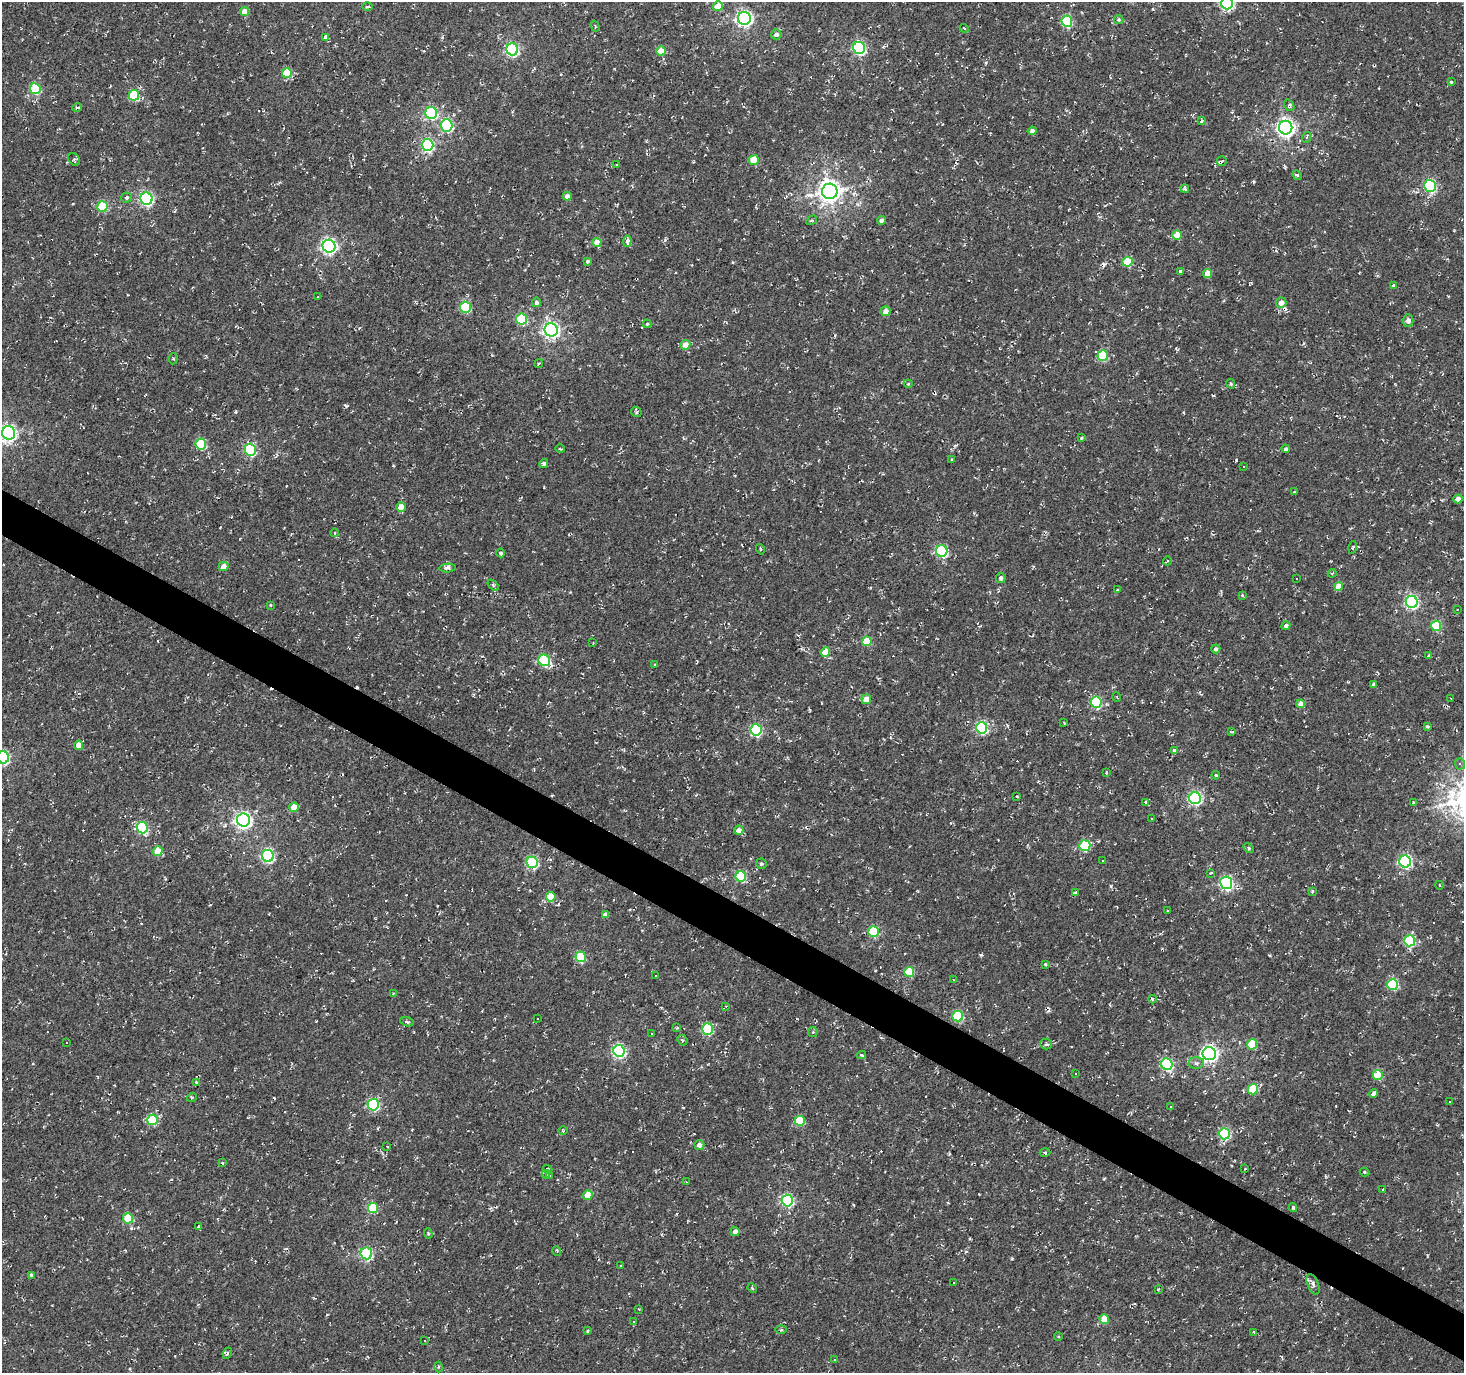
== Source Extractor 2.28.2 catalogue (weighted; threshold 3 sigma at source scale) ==
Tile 6 of 4 x 4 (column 2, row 2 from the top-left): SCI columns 1463-2924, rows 2931-4301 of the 5853 x 5930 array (HDU 1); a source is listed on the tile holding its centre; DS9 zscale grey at full resolution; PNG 1466 x 1375 px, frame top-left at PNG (2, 2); each listed source drawn as its Kron ellipse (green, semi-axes under 4 px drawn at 4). Shown black and unused: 3% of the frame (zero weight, under 2 of 3 exposures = <1% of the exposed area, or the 3 px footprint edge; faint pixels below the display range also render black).
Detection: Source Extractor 2.28.2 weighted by HDU 2 'WHT'; one run over the whole footprint, this tile lists its part. Background -0.00138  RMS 0.0027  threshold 0.012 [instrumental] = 3 sigma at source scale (4.5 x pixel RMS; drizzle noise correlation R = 1.50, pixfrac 1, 0.0396/0.0396 arcsec/px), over >= 5 px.
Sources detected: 288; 61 cosmic-ray / hot-pixel residue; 1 long thin detection or spike segment (spike, bleed or trail) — neither listed nor drawn; the other 226 listed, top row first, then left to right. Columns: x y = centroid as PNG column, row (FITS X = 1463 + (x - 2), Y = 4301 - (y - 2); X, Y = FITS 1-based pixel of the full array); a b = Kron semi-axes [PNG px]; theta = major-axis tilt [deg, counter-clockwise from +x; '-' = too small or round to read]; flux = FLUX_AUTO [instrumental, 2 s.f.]
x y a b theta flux
1227 3 6 6 - 49
367 6 5 3 - 0.4
718 6 5 4 - 4.6
245 11 4 4 - 2.7
744 18 6 6 - 85
1119 19 4 4 - 0.45
1067 21 5 5 - 19
595 26 6 3 -72 0.24
964 28 4 3 - 0.28
776 34 5 5 - 0.93
326 37 4 4 - 1.7
859 48 6 6 - 44
512 49 6 6 - 46
661 51 5 4 - 4.9
287 73 5 5 - 8.6
1451 82 4 3 - 0.27
35 89 5 5 - 17
134 95 5 5 - 15
1289 105 6 4 -55 0.67
77 107 5 3 - 0.55
431 113 6 6 - 32
1202 121 4 3 - 0.86
447 126 6 6 - 35
1286 128 7 6 - 120
1032 131 4 4 - 1
1307 137 5 3 - 0.3
427 145 6 5 - 30
74 159 7 5 -55 0.47
754 160 5 5 - 7.7
1222 161 5 5 - 0.61
616 164 4 3 - 0.59
1297 175 5 4 - 0.33
1430 186 6 5 - 33
1185 189 4 3 - 0.47
830 191 7 7 - 210
567 196 4 4 - 1.3
126 198 5 5 - 0.6
146 199 6 6 - 51
103 206 5 5 - 14
812 220 6 3 30 0.29
882 220 4 4 - 1.1
1177 235 4 4 - 4.7
627 241 5 4 - 1.7
597 242 4 4 - 4.1
329 246 6 6 - 76
588 261 4 4 - 0.47
1128 262 5 5 - 10
1180 272 3 3 - 1.7
1207 274 4 4 - 4.3
1394 285 4 4 - 0.62
318 297 3 2 - 0.17
536 302 5 4 - 0.83
1281 303 5 5 - 2.2
465 307 5 5 - 17
885 311 5 4 - 2
522 319 5 5 - 14
1408 321 6 5 - 1.3
647 324 4 4 - 0.36
551 330 7 6 - 92
685 345 5 5 - 2.9
1103 356 5 5 - 14
173 359 6 4 83 0.35
539 364 5 3 - 0.29
908 384 4 4 - 0.3
1231 384 5 3 - 0.43
636 412 5 4 - 0.44
9 433 7 6 - 92
1081 438 3 2 - 0.3
201 444 5 5 - 16
560 449 4 3 - 0.25
1286 449 4 4 - 0.61
250 450 6 5 - 28
952 459 4 4 - 0.24
544 464 4 4 - 0.81
1243 467 3 3 - 0.5
1294 492 4 2 - 0.22
1458 499 4 4 - 2.9
401 507 5 4 - 3.7
335 533 4 3 - 0.22
1353 547 6 4 74 0.5
760 549 5 3 - 0.25
942 551 6 5 - 27
501 553 4 4 - 0.56
1167 561 4 2 - 0.24
224 566 5 4 - 2.4
447 568 8 4 4 0.73
1332 573 4 3 - 0.36
1001 578 5 5 - 0.83
1296 578 2 2 - 0.22
493 585 6 3 -45 0.42
1338 586 4 4 - 4.1
1118 590 3 3 - 0.34
1242 595 4 3 - 0.23
1412 602 6 6 - 47
271 605 4 3 - 0.3
1457 609 3 3 - 0.43
1286 626 4 4 - 0.84
1436 626 5 5 - 11
867 641 5 4 - 6.7
593 643 2 2 - 0.14
1216 649 4 4 - 0.87
825 652 5 4 - 4.9
1428 656 4 3 - 0.46
544 660 6 5 - 24
655 665 4 3 - 0.27
1373 684 4 3 - 0.58
1117 697 5 3 - 0.21
1450 698 3 2 - 0.19
866 699 5 5 - 3.2
1096 702 5 5 - 25
1301 704 4 4 - 2.2
1064 722 3 2 - 0.29
1428 727 4 4 - 0.51
982 728 6 5 - 38
756 730 6 5 - 30
1231 732 4 3 - 0.28
79 745 4 4 - 2.9
1175 751 4 3 - 2.2
3 757 6 6 - 36
1460 764 6 5 - 0.64
1106 773 4 3 - 0.26
1216 775 4 3 - 0.27
1017 796 3 2 - 0.47
1195 798 6 6 - 46
1146 802 4 3 - 0.41
1413 802 3 3 - 0.25
294 807 5 4 - 4.5
1152 819 3 2 - 0.43
243 820 6 6 - 95
142 828 6 5 - 23
739 830 5 4 - 1.8
1085 846 6 5 - 17
1249 848 5 4 - 0.47
158 851 5 4 - 6.4
268 856 6 6 - 39
1103 861 3 3 - 0.54
1405 861 6 6 - 45
532 862 6 5 - 30
761 864 5 5 - 0.49
1211 873 4 2 - 0.81
741 876 5 5 - 20
1226 883 6 6 - 43
1439 885 4 3 - 0.23
1312 891 4 3 - 0.94
1076 892 4 3 - 0.41
551 897 5 4 - 6.8
1168 911 3 2 - 0.3
605 915 4 4 - 1.4
873 931 5 5 - 18
1409 941 5 5 - 21
581 957 5 5 - 15
1045 964 3 3 - 0.3
909 972 5 5 - 10
656 975 3 3 - 0.45
954 980 3 3 - 0.21
1393 985 5 5 - 18
393 994 4 3 - 0.27
1152 999 4 4 - 0.56
726 1006 4 4 - 0.34
958 1016 5 5 - 16
538 1019 3 3 - 0.49
407 1022 7 4 -17 0.52
677 1028 4 4 - 0.29
707 1029 5 5 - 23
813 1032 5 5 - 0.38
651 1034 3 3 - 0.57
682 1040 5 4 - 0.58
66 1042 3 3 - 0.58
1046 1044 6 5 - 0.58
1252 1044 5 5 - 8.3
619 1051 6 5 - 44
1209 1054 6 6 - 91
861 1055 4 3 - 0.45
1196 1063 7 6 - 0.78
1167 1064 6 5 - 32
1075 1074 3 2 - 0.35
1378 1075 5 5 - 10
197 1082 4 3 - 0.32
1253 1089 5 5 - 10
1373 1094 5 4 - 1.7
192 1097 5 3 - 0.25
1450 1102 2 2 - 0.2
373 1105 6 5 - 31
1171 1107 3 3 - 0.38
152 1120 5 5 - 13
800 1121 5 5 - 13
563 1131 5 3 - 0.22
1224 1134 5 5 - 23
699 1145 5 5 - 1.2
387 1146 3 2 - 0.55
1045 1152 5 3 - 0.33
222 1163 3 2 - 0.35
1245 1168 4 2 - 0.25
548 1169 5 3 - 0.33
1365 1172 5 3 - 0.39
546 1174 4 4 - 0.48
550 1175 3 2 - 0.37
686 1182 3 2 - 0.24
1383 1189 3 3 - 0.58
588 1195 5 4 - 5.9
787 1201 6 5 - 37
373 1208 5 5 - 12
1293 1208 4 3 - 0.47
128 1218 5 5 - 11
199 1226 4 3 - 0.42
735 1232 4 4 - 1.3
428 1234 5 4 - 0.37
557 1251 5 3 - 0.23
366 1253 6 5 - 31
621 1266 3 3 - 0.38
31 1275 4 3 - 0.55
953 1282 3 3 - 0.75
1313 1284 11 5 -68 1.2
752 1288 5 4 - 0.33
1158 1289 4 3 - 0.32
639 1309 3 3 - 0.2
1104 1319 5 4 - 5.5
634 1321 3 2 - 0.18
781 1330 6 4 0 0.33
587 1331 3 3 - 0.29
1254 1332 3 3 - 0.25
1058 1336 4 3 - 0.21
424 1340 3 3 - 0.5
227 1353 6 3 64 0.54
835 1360 3 3 - 0.53
439 1367 5 3 - 0.29
Isophote crosses this tile's border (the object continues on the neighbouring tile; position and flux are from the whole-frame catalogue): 3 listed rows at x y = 1227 3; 9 433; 3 757
Unlisted compact peaks at least as high as the median listed source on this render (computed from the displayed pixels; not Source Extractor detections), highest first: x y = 981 955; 346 406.